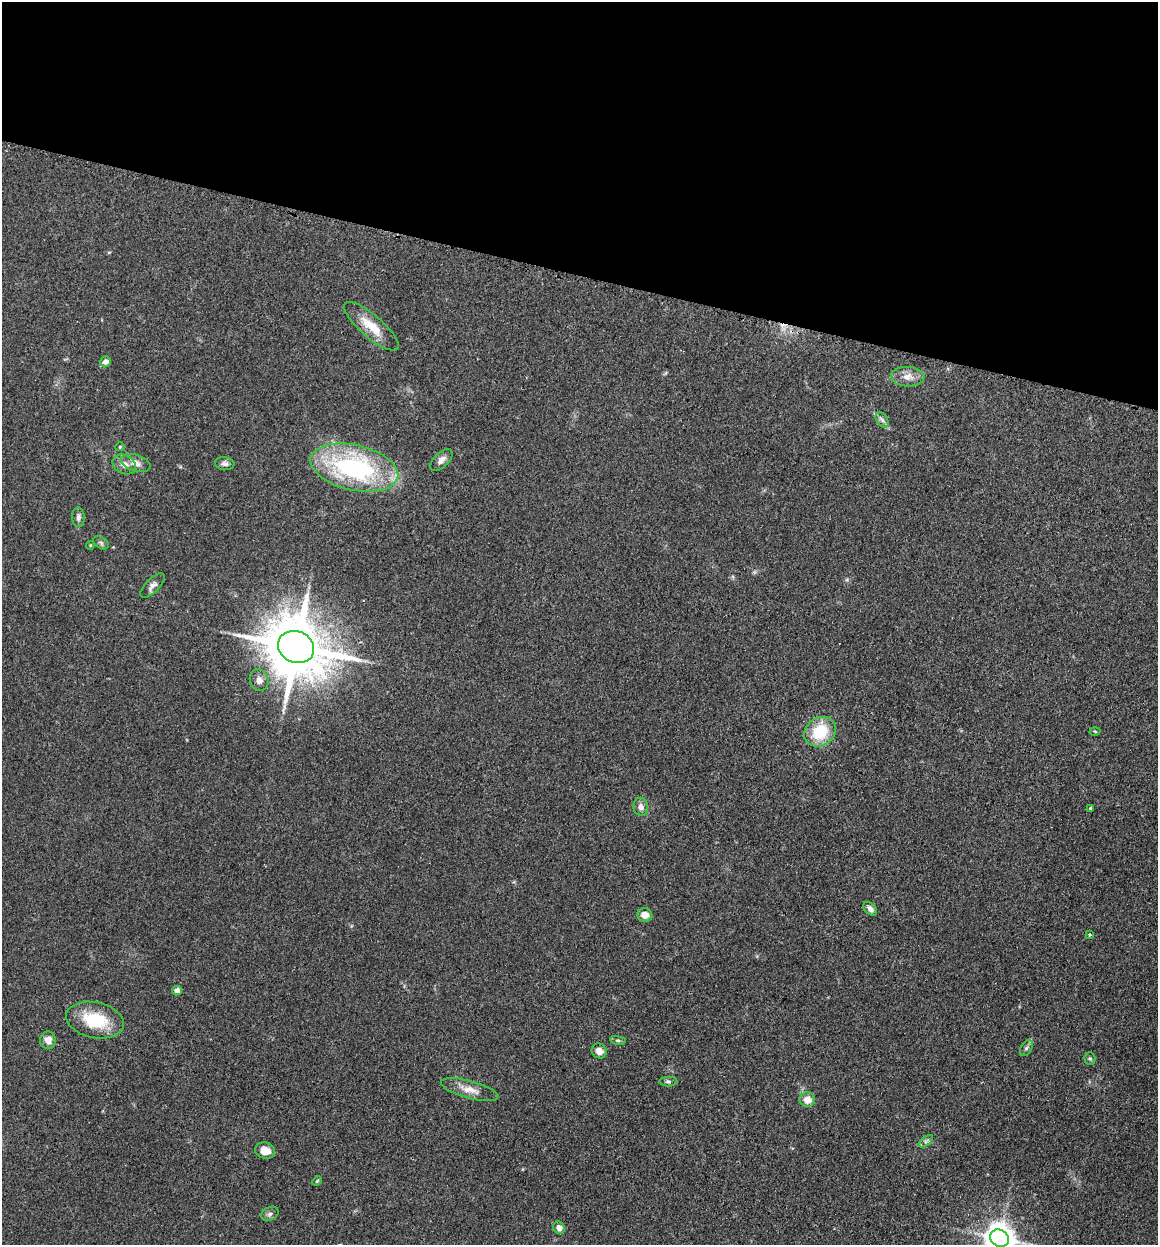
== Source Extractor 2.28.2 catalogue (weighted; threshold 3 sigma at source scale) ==
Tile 2 of 4 x 4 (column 2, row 1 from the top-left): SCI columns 1496-2651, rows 4523-5765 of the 6832 x 5775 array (HDU 1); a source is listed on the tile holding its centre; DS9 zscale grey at full resolution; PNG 1160 x 1247 px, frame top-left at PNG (2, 2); each listed source drawn as its Kron ellipse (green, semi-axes under 4 px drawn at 4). Shown black and unused: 22% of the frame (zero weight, under 3 of 4 exposures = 2% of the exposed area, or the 3 px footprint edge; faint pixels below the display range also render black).
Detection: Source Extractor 2.28.2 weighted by HDU 2 'WHT'; one run over the whole footprint, this tile lists its part. Background 0.167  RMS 0.0077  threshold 0.0347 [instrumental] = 3 sigma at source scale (4.5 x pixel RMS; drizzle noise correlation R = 1.50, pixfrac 1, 0.05/0.05 arcsec/px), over >= 5 px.
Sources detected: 39; all 39 listed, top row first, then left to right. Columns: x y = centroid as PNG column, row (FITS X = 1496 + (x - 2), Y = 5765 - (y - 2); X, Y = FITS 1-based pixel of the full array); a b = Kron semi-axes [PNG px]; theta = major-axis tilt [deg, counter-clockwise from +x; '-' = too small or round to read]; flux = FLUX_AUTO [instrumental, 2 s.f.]
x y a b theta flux
371 326 35 11 -41 18
105 362 6 5 - 4.3
908 377 17 10 -1 7
882 420 8 5 -54 2.5
120 447 4 4 - 0.77
441 460 14 7 45 4.5
136 463 15 8 -18 5.4
124 464 12 9 -26 6.1
225 464 10 6 -7 2.7
354 468 45 22 -13 130
78 517 10 6 -88 2.5
101 543 9 5 -31 1.6
90 545 4 4 - 0.78
152 586 16 7 45 3.9
296 647 18 15 -23 5600
259 680 11 9 -67 4.2
1095 731 5 3 - 0.86
820 732 17 14 34 29
641 807 9 7 -79 3.9
1090 808 4 3 - 0.84
870 909 8 5 -43 3.7
645 915 7 7 - 6.1
1090 935 3 3 - 1.3
177 990 5 4 - 5.3
95 1020 29 18 -12 34
48 1040 9 8 - 6.3
618 1040 8 4 -9 1.2
1026 1048 9 5 59 2
599 1051 8 7 - 5.7
1090 1058 6 5 - 1.4
668 1082 9 5 0 1.7
469 1090 29 8 -15 9.4
807 1100 8 7 - 7.3
926 1141 8 4 37 1.8
265 1151 10 8 -10 7.8
317 1181 6 3 45 0.84
270 1214 9 6 27 2.6
559 1228 6 5 - 4.3
999 1238 9 8 - 1200
Isophote crosses this tile's border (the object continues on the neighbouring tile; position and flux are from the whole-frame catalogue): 1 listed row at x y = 999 1238